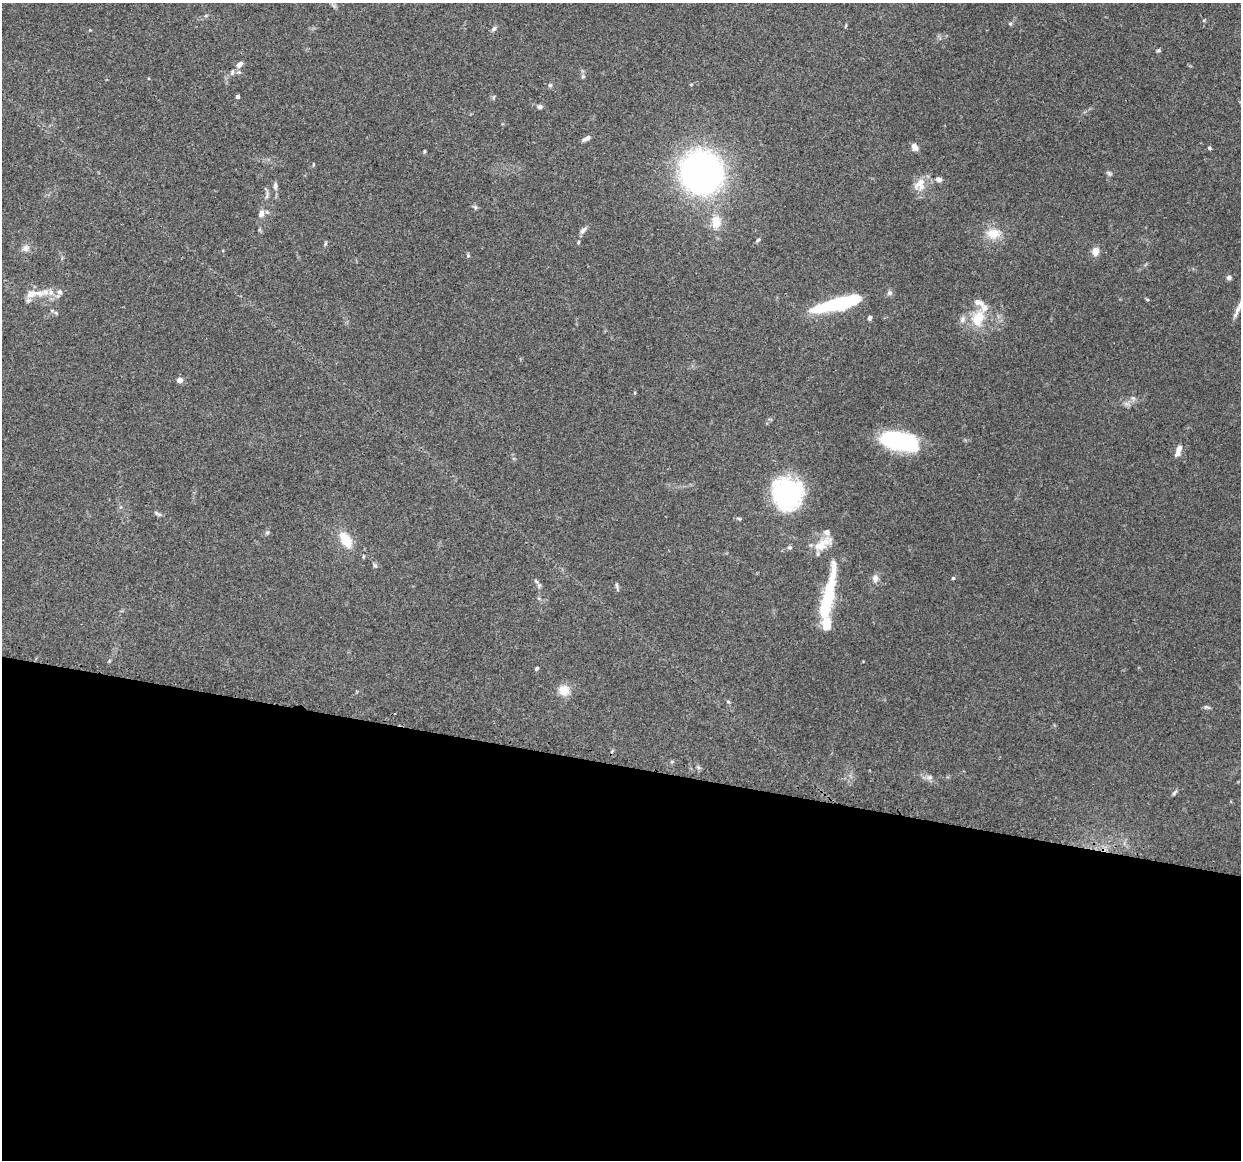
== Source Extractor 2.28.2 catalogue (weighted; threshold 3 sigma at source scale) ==
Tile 14 of 4 x 4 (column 2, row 4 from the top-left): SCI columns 1260-2498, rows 128-1285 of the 5005 x 5016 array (HDU 1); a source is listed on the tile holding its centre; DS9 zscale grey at full resolution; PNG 1243 x 1162 px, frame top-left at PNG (2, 3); no overlay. Shown black and unused: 34% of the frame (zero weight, under 3 of 4 exposures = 2% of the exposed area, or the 3 px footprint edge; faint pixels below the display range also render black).
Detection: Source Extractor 2.28.2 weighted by HDU 2 'WHT'; one run over the whole footprint, this tile lists its part. Background 0.0837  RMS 0.0063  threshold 0.0283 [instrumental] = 3 sigma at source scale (4.5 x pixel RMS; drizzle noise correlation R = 1.50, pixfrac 1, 0.05/0.05 arcsec/px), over >= 5 px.
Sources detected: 74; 3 inside a brighter object's white glare — not listed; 8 inside a brighter listed object's ellipse — not listed separately; the other 63 listed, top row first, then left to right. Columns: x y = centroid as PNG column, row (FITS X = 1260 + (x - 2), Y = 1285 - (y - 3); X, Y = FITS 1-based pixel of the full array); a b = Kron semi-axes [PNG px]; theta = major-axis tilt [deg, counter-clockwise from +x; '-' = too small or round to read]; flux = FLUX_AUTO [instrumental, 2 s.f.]
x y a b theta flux
1010 24 6 3 19 0.78
494 29 8 5 45 1.5
90 30 3 3 - 0.43
1158 50 5 4 - 0.99
239 64 9 6 41 3.2
232 72 9 5 82 1.7
583 76 5 5 - 1
550 85 6 5 - 1.1
237 97 4 4 - 1.6
494 98 7 3 81 0.82
540 107 6 5 - 1.6
586 138 11 5 31 2.4
915 147 8 6 -60 3.9
1209 148 5 4 - 0.82
424 151 5 3 - 0.68
313 164 5 3 - 0.61
701 172 42 40 -55 210
1109 173 8 5 -64 1.2
939 179 7 6 - 2.3
920 184 19 13 77 8
275 186 8 6 83 2.1
475 207 6 5 - 1.1
261 213 8 6 74 3.7
716 222 17 12 -89 10
583 230 12 5 48 2.3
994 233 17 12 5 10
758 240 7 4 36 0.97
325 244 7 3 71 0.85
26 248 9 8 - 3.1
1095 251 11 9 80 4.3
468 255 5 5 - 0.78
1229 278 6 5 - 1.9
40 293 22 8 -3 8.3
890 293 7 7 - 1.8
1147 299 5 3 - 0.7
836 304 51 11 15 54
1238 309 16 7 70 3.9
56 313 6 5 - 0.97
870 318 5 4 - 1.6
978 318 24 16 65 16
180 380 4 4 - 6.6
1133 398 6 5 - 1.3
899 441 36 17 -12 61
1178 450 14 6 70 4.4
787 494 25 25 - 95
158 514 10 4 -26 1.4
739 518 7 4 -9 0.89
267 532 6 4 29 0.99
346 540 16 9 -57 16
822 544 27 11 33 10
375 566 7 4 -51 1.1
875 578 11 8 84 3.1
953 578 4 4 - 0.72
536 581 7 4 -45 1.3
617 586 11 3 -84 1.1
828 598 59 11 78 34
536 669 5 4 - 0.94
564 690 10 10 - 9.5
728 702 6 4 -2 0.69
1207 707 9 5 -11 1.3
672 761 5 3 - 0.72
929 777 8 6 2 2.1
1174 793 10 4 53 1.1
Isophote crosses this tile's border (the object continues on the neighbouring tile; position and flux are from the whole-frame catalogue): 1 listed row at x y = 1238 309